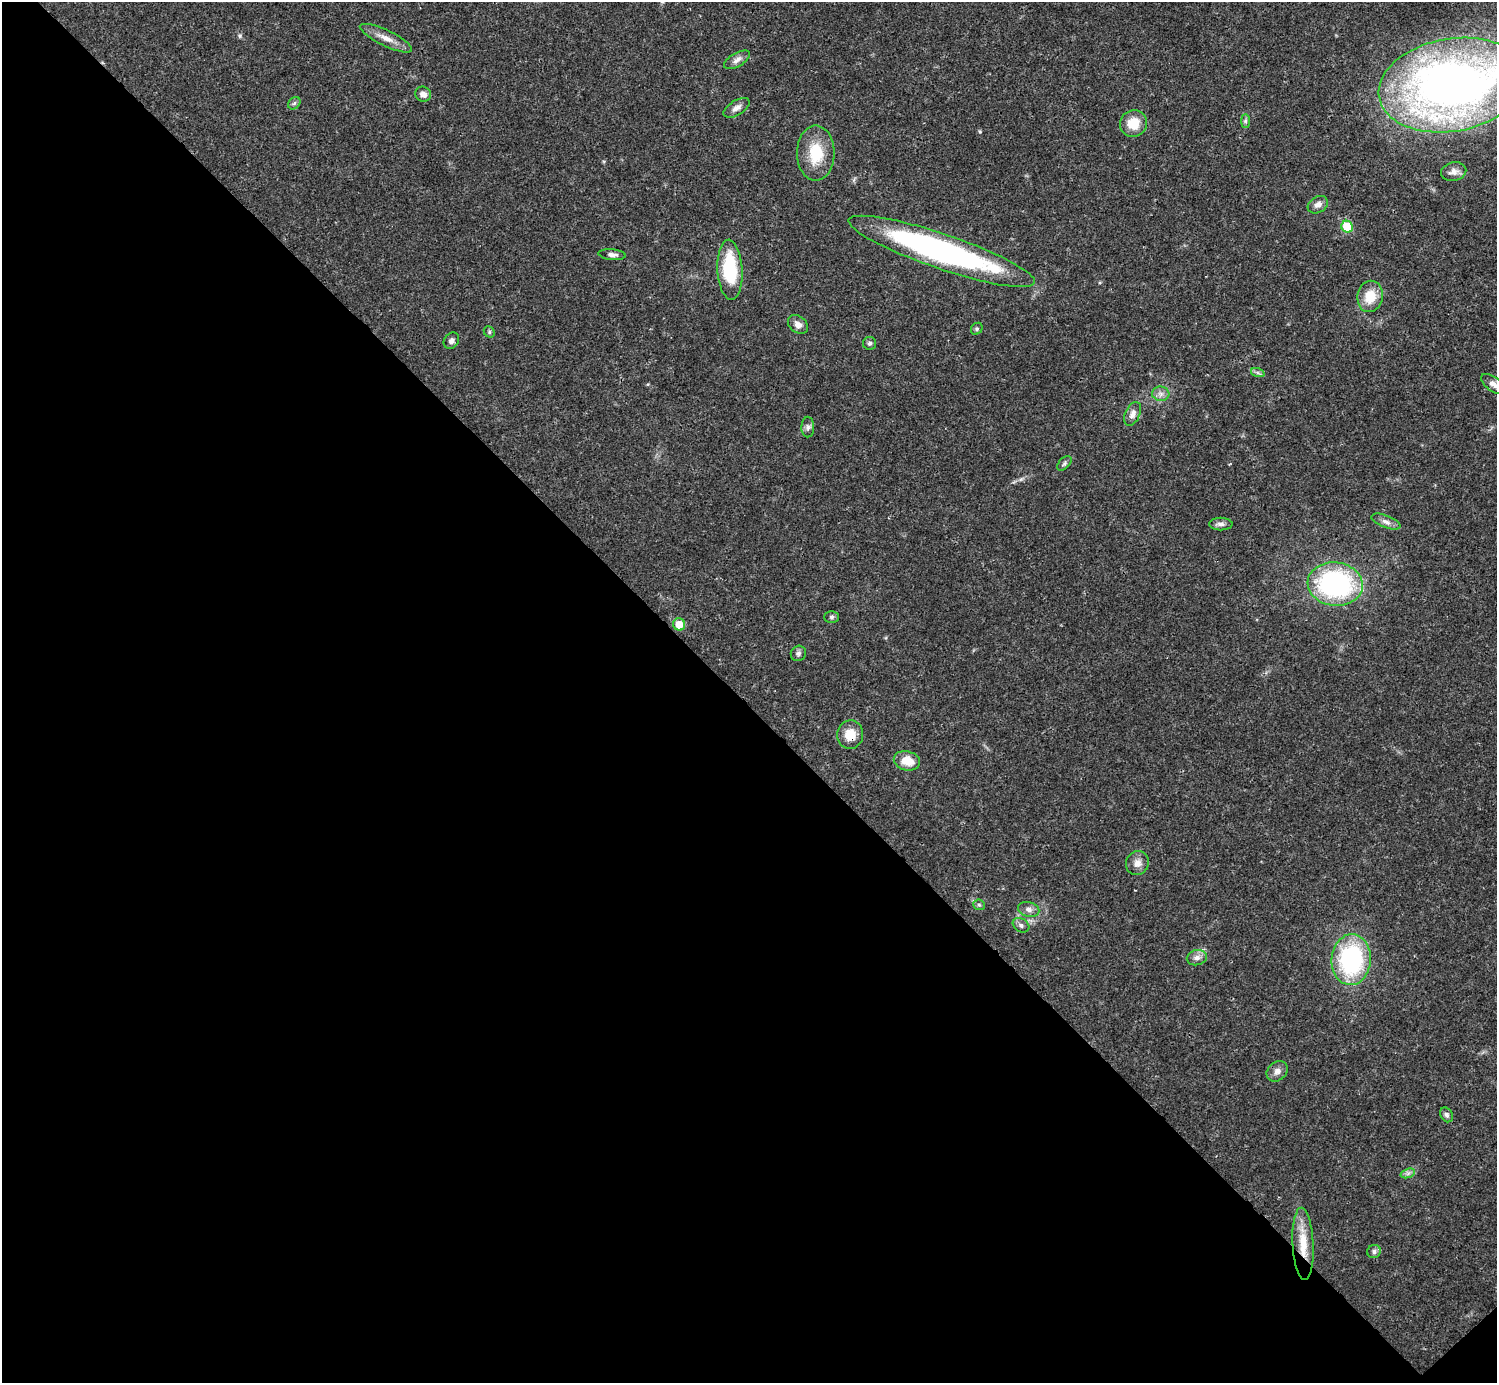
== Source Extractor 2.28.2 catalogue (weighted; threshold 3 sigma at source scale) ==
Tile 14 of 4 x 4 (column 2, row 4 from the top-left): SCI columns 1495-2989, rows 158-1538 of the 5981 x 5981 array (HDU 1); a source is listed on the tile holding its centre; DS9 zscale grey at full resolution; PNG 1499 x 1385 px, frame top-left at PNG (2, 2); each listed source drawn as its Kron ellipse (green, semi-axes under 4 px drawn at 4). Shown black and unused: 49% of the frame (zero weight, under 3 of 4 exposures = <1% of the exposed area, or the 3 px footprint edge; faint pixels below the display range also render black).
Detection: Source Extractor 2.28.2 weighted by HDU 2 'WHT'; one run over the whole footprint, this tile lists its part. Background 0.0211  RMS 0.0023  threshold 0.0102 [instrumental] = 3 sigma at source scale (4.5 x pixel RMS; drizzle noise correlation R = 1.50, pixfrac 1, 0.05/0.05 arcsec/px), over >= 5 px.
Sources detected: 46; all 46 listed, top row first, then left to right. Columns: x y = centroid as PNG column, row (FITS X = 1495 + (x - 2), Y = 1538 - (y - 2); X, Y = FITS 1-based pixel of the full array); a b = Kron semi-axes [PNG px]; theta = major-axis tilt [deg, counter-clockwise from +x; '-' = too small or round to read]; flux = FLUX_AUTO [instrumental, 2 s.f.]
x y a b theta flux
386 38 29 8 -25 2.6
737 60 14 6 30 1.2
1452 85 74 46 10 180
423 94 8 7 - 1.3
294 103 7 5 46 0.42
737 108 14 7 32 1.3
1245 121 7 4 -90 0.47
1133 124 14 13 - 5
816 153 27 19 -90 8
1454 172 13 9 12 1.5
1318 205 11 8 31 1.4
1347 227 6 5 - 7.7
942 251 98 17 -19 69
612 255 13 5 -5 1
730 270 30 12 -87 14
1370 296 16 12 79 5.1
798 324 11 8 -39 1.4
977 329 6 5 - 0.4
489 332 6 5 - 0.37
451 341 9 7 51 0.85
869 343 6 6 - 0.52
1258 373 7 4 -18 0.46
1493 384 14 7 -37 1.3
1161 394 8 7 - 1
1133 414 13 7 66 1.3
808 427 10 6 90 0.8
1064 463 9 5 46 0.52
1386 522 15 6 -21 1.2
1221 524 12 6 0 0.96
1335 584 27 21 -6 41
832 617 7 5 2 0.55
679 624 6 6 - 3.6
798 653 8 7 - 0.67
850 735 14 13 - 3.8
907 761 13 9 -13 4.1
1137 863 12 11 - 1.7
979 905 6 5 - 0.43
1029 909 11 7 -14 1.2
1021 925 9 6 -31 0.75
1197 958 10 7 12 1.2
1351 960 25 19 86 31
1277 1071 11 9 40 1.4
1447 1115 8 6 -58 0.64
1408 1173 7 4 19 0.65
1303 1244 36 10 -87 6.3
1374 1251 7 6 - 0.7
Overlapping masked pixels (flux is a lower limit): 2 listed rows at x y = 850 735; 1303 1244
Isophote crosses this tile's border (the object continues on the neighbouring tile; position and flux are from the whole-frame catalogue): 2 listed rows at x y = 1452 85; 1493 384
Unlisted compact peaks at least as high as the median listed source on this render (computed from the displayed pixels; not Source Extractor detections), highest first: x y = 240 36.